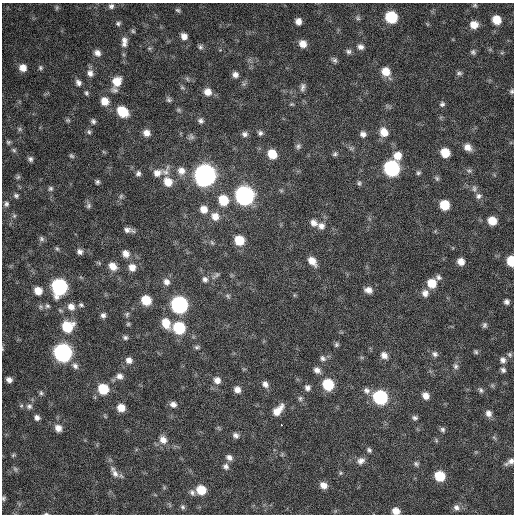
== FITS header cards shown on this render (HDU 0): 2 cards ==
NAXIS1  =                  512 / Axis length
NAXIS2  =                  512 / Axis length

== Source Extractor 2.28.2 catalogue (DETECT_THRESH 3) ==
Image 512 x 512 px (HDU 0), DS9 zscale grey, 1 PNG px = 1 image px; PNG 516 x 516 px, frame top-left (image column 1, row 512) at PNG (2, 3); no overlay
Background 342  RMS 19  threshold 58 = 3 sigma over >= 5 px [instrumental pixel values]
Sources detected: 192; all 192 listed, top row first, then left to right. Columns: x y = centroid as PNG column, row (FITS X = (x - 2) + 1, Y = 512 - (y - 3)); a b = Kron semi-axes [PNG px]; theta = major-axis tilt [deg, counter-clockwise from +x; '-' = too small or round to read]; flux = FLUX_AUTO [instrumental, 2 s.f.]
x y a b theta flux
475 5 5 5 - 1800
111 6 7 6 - 4000
57 8 8 4 81 1900
178 10 7 5 -32 2300
391 17 8 8 - 70000
358 18 6 5 - 2600
496 20 7 7 - 22000
298 21 6 6 - 7900
118 23 6 5 - 2800
427 24 6 3 -71 1400
474 25 8 7 - 14000
133 31 6 5 - 2200
184 36 8 6 -50 7800
124 40 10 8 -56 6400
124 44 7 7 - 4500
303 44 8 7 - 12000
200 47 7 6 - 3000
360 47 8 7 - 5400
149 48 6 4 -18 2000
348 51 7 6 - 3700
473 52 7 6 - 3000
97 53 9 7 -44 6900
334 60 9 5 -42 3400
23 68 8 7 - 11000
40 68 6 5 - 2400
386 72 11 8 -56 18000
90 73 10 8 -76 7400
459 73 8 5 0 3100
235 75 7 6 - 5800
187 79 8 4 -54 2100
117 81 10 9 - 21000
78 83 8 6 -52 5000
182 87 7 5 -17 2300
302 87 11 6 81 4800
115 90 10 8 -17 4600
512 91 7 5 68 2600
208 92 9 9 - 11000
86 93 6 5 - 2500
169 100 8 6 -26 3100
105 101 8 8 - 15000
292 104 6 4 -18 1600
442 104 6 6 - 3200
178 110 6 5 - 2300
123 112 10 8 -41 39000
68 120 7 5 -20 2200
93 121 7 6 - 3200
201 121 7 6 - 4100
20 129 7 5 -22 2700
89 132 7 6 - 2500
384 132 11 9 -65 16000
146 133 8 7 - 8800
260 133 6 6 - 3600
245 134 7 7 - 4600
363 134 7 7 - 5600
191 137 9 8 - 3900
8 142 7 6 - 2500
298 146 8 7 - 3500
468 147 9 7 -38 9100
14 150 7 5 -28 2600
445 153 7 7 - 24000
272 154 9 8 - 24000
335 154 7 5 35 2700
71 156 8 5 -39 2500
397 156 10 9 - 15000
30 159 7 6 - 3500
391 168 9 8 - 240000
166 171 17 9 62 8900
181 171 11 10 - 11000
469 171 8 5 -15 2900
138 173 7 6 - 3800
157 173 13 10 21 10000
418 173 6 6 - 2600
205 175 10 9 - 910000
18 177 7 5 45 2400
437 178 8 5 -43 2600
97 182 6 5 - 2600
168 182 10 9 - 18000
359 183 7 6 - 2600
50 188 7 6 - 2900
474 188 10 6 -89 4000
281 190 6 4 -19 1800
16 196 7 6 - 3100
121 196 7 5 47 2500
244 196 10 9 - 500000
478 196 8 8 - 4800
223 200 10 9 - 35000
6 204 7 6 - 3300
444 205 7 7 - 32000
88 206 7 6 - 3200
204 209 9 8 - 12000
14 216 6 5 - 2300
215 216 10 9 - 13000
492 221 7 7 - 20000
314 223 10 8 -40 7600
321 226 10 9 - 8200
128 230 10 4 -10 5800
41 239 7 6 - 3100
239 240 8 8 - 29000
212 243 9 4 -63 2500
57 249 7 4 -62 2100
80 252 6 6 - 4800
126 254 9 8 - 8600
312 261 11 7 -51 13000
511 261 8 5 -85 33000
461 262 7 6 - 10000
113 266 10 8 -42 12000
132 267 9 8 - 11000
216 275 14 5 40 4200
438 277 8 6 -43 4000
205 279 8 7 - 5100
166 282 9 8 - 7300
432 283 9 8 - 22000
59 287 10 9 - 240000
368 290 9 7 -17 7400
38 291 8 7 - 15000
425 293 9 8 - 7600
294 295 6 4 -72 1400
228 296 7 5 -30 2600
146 300 8 7 - 32000
507 302 5 5 - 4100
81 305 7 5 -27 2800
179 305 9 9 - 320000
47 306 7 6 - 3200
71 307 10 8 -44 9500
127 314 7 6 - 2700
103 315 6 6 - 4400
166 323 11 8 -66 21000
128 324 5 5 - 1900
484 325 7 6 - 3000
67 327 10 9 - 43000
179 328 9 8 - 75000
125 338 7 5 -28 2900
336 345 6 5 - 2600
197 347 7 5 1 2600
2 349 5 3 - 1000
476 352 6 5 - 2400
63 353 9 9 - 430000
435 354 8 7 - 4500
509 354 6 6 - 2700
384 355 9 7 -46 7700
323 358 9 7 -51 4400
129 360 8 8 - 7300
503 360 8 7 - 5700
75 366 10 7 -50 5300
456 366 9 7 -77 4200
317 370 9 7 -40 6300
503 370 7 6 - 3600
119 376 9 7 -12 6300
9 380 6 5 - 5600
217 380 9 8 - 8300
265 384 9 7 -52 6300
328 384 9 8 - 54000
307 388 7 7 - 4900
103 389 8 8 - 42000
237 390 7 7 - 7900
366 390 10 8 -43 5600
481 390 8 5 -70 3100
41 393 6 5 - 2500
425 396 7 7 - 9200
380 397 9 8 - 160000
300 398 8 6 90 3100
173 404 8 7 - 6100
29 406 8 7 - 4500
121 408 7 7 - 14000
278 410 16 8 47 16000
488 413 9 7 -69 6500
37 417 6 5 - 4700
415 418 7 6 - 3300
282 425 3 2 - 1800
58 428 8 7 - 9200
443 430 7 6 - 3200
236 435 8 7 - 4900
163 440 10 9 - 11000
369 450 7 5 -46 2900
13 455 6 4 45 1700
229 458 8 7 - 5800
361 461 10 8 29 6700
510 462 11 5 33 5800
416 464 7 6 - 2900
226 466 8 7 - 4700
15 469 7 5 -46 2700
115 473 15 8 -58 8800
341 473 5 5 - 1900
440 476 8 7 - 40000
323 485 8 7 - 9400
201 490 8 7 - 27000
192 492 8 7 - 4200
3 498 6 5 - 2200
183 507 7 6 - 2700
456 507 9 8 - 5500
396 511 7 6 - 11000
46 514 6 3 8 1700
At the frame edge (FLAGS 8, measured only in part): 7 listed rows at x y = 512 91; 511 261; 2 349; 510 462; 3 498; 396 511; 46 514